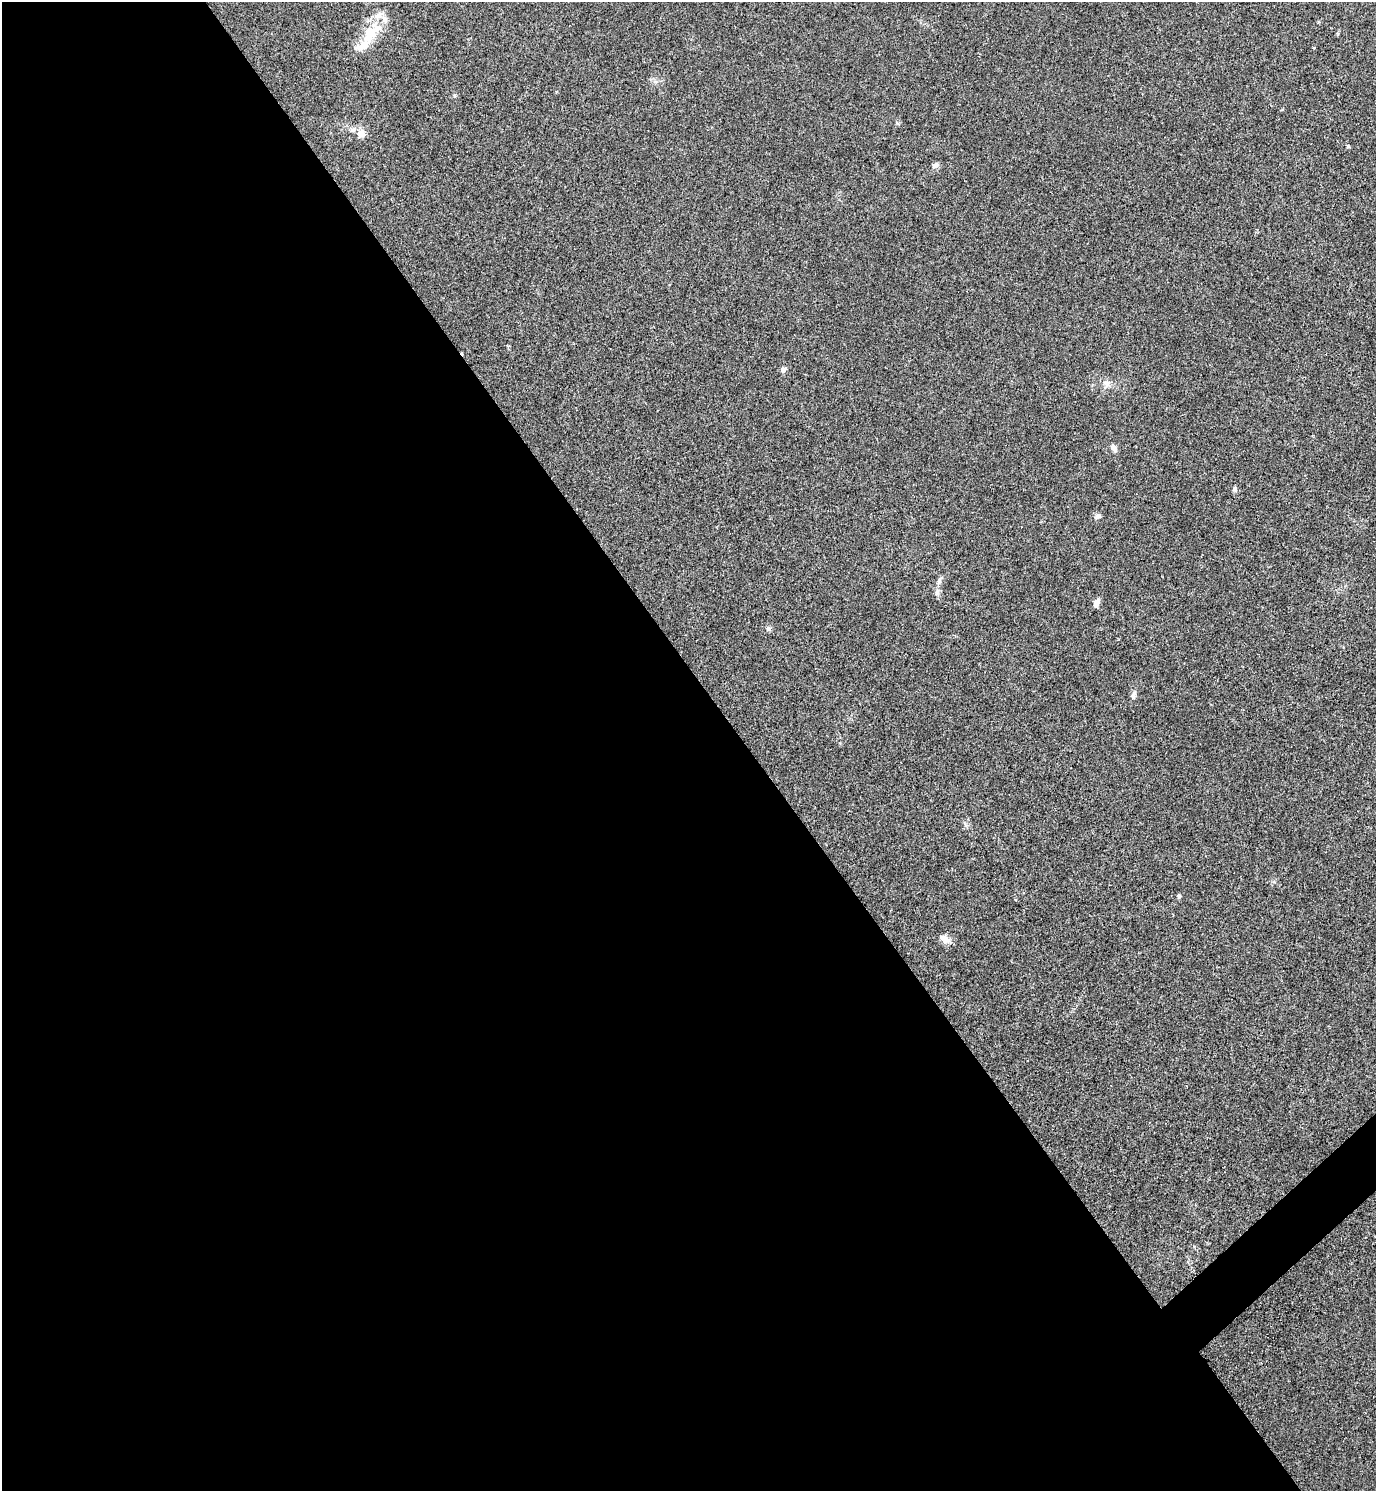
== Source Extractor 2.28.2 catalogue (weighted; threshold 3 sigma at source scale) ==
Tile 9 of 4 x 4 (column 1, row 3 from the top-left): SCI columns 301-1674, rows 1534-3022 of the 5992 x 6003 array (HDU 1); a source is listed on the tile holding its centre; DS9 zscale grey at full resolution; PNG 1378 x 1493 px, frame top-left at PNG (2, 2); no overlay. Shown black and unused: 55% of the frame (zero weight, under 3 of 5 exposures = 3% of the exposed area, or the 3 px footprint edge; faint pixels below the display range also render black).
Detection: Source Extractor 2.28.2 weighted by HDU 2 'WHT'; one run over the whole footprint, this tile lists its part. Background 0.0162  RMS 0.0029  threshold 0.0131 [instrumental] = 3 sigma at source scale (4.5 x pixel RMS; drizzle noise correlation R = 1.50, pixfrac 1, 0.05/0.05 arcsec/px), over >= 5 px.
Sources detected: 20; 3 inside a brighter listed object's ellipse — not listed separately; the other 17 listed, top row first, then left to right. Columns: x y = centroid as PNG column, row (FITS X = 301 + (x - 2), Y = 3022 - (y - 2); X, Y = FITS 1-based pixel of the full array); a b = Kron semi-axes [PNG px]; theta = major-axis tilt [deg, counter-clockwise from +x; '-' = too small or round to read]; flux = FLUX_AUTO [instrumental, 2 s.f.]
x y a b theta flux
369 34 31 16 65 8.6
1314 48 3 3 - 0.27
361 133 12 11 - 2.2
1348 146 4 4 - 0.52
935 165 9 6 28 1
783 369 5 4 - 2.3
1106 383 11 8 -39 1.5
1114 448 9 6 -54 1.3
1235 489 6 5 - 0.67
1097 516 9 6 30 0.88
939 580 12 5 71 1
937 593 8 6 88 0.89
1096 603 10 6 79 1.4
768 629 7 6 - 0.64
1134 695 11 6 70 0.98
1179 896 6 4 89 0.56
945 939 15 8 -28 2.2